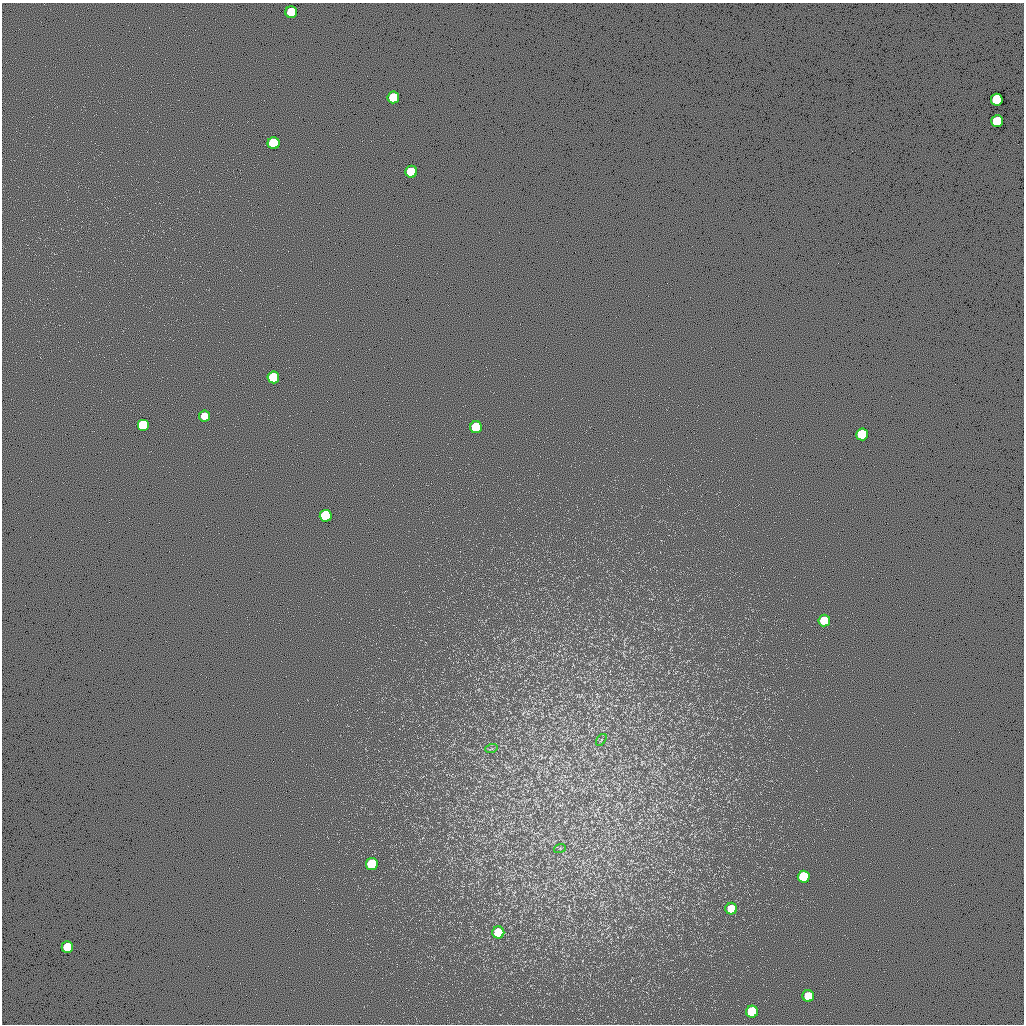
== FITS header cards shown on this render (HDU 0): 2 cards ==
NAXIS1  =                 1022 / length of data axis 1
NAXIS2  =                 1022 / length of data axis 2

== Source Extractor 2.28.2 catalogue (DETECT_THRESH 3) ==
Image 1022 x 1022 px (HDU 0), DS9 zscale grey, 1 PNG px = 1 image px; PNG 1026 x 1026 px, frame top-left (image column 1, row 1022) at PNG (2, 3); each listed source drawn as its Kron ellipse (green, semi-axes under 4 px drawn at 4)
Background 0.397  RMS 8.2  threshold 24.6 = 3 sigma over >= 5 px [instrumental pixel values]
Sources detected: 23; all 23 listed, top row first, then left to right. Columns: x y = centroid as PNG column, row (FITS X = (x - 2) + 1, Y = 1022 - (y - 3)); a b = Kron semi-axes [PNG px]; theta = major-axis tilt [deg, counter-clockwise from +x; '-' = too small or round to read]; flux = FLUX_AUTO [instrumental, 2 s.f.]
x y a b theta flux
291 12 6 6 - 57000
393 97 6 6 - 57000
997 100 6 6 - 170000
997 121 6 6 - 85000
274 143 6 6 - 150000
411 172 6 6 - 80000
273 377 6 6 - 71000
204 416 5 5 - 13000
143 425 6 6 - 150000
476 427 6 6 - 95000
862 434 6 6 - 97000
326 516 6 6 - 180000
824 621 6 6 - 27000
601 740 7 3 53 760
491 749 6 4 18 830
560 848 6 3 19 730
372 864 6 6 - 120000
804 877 6 6 - 95000
731 909 6 6 - 26000
498 932 6 6 - 36000
67 947 6 6 - 48000
808 996 6 6 - 28000
752 1012 6 6 - 98000